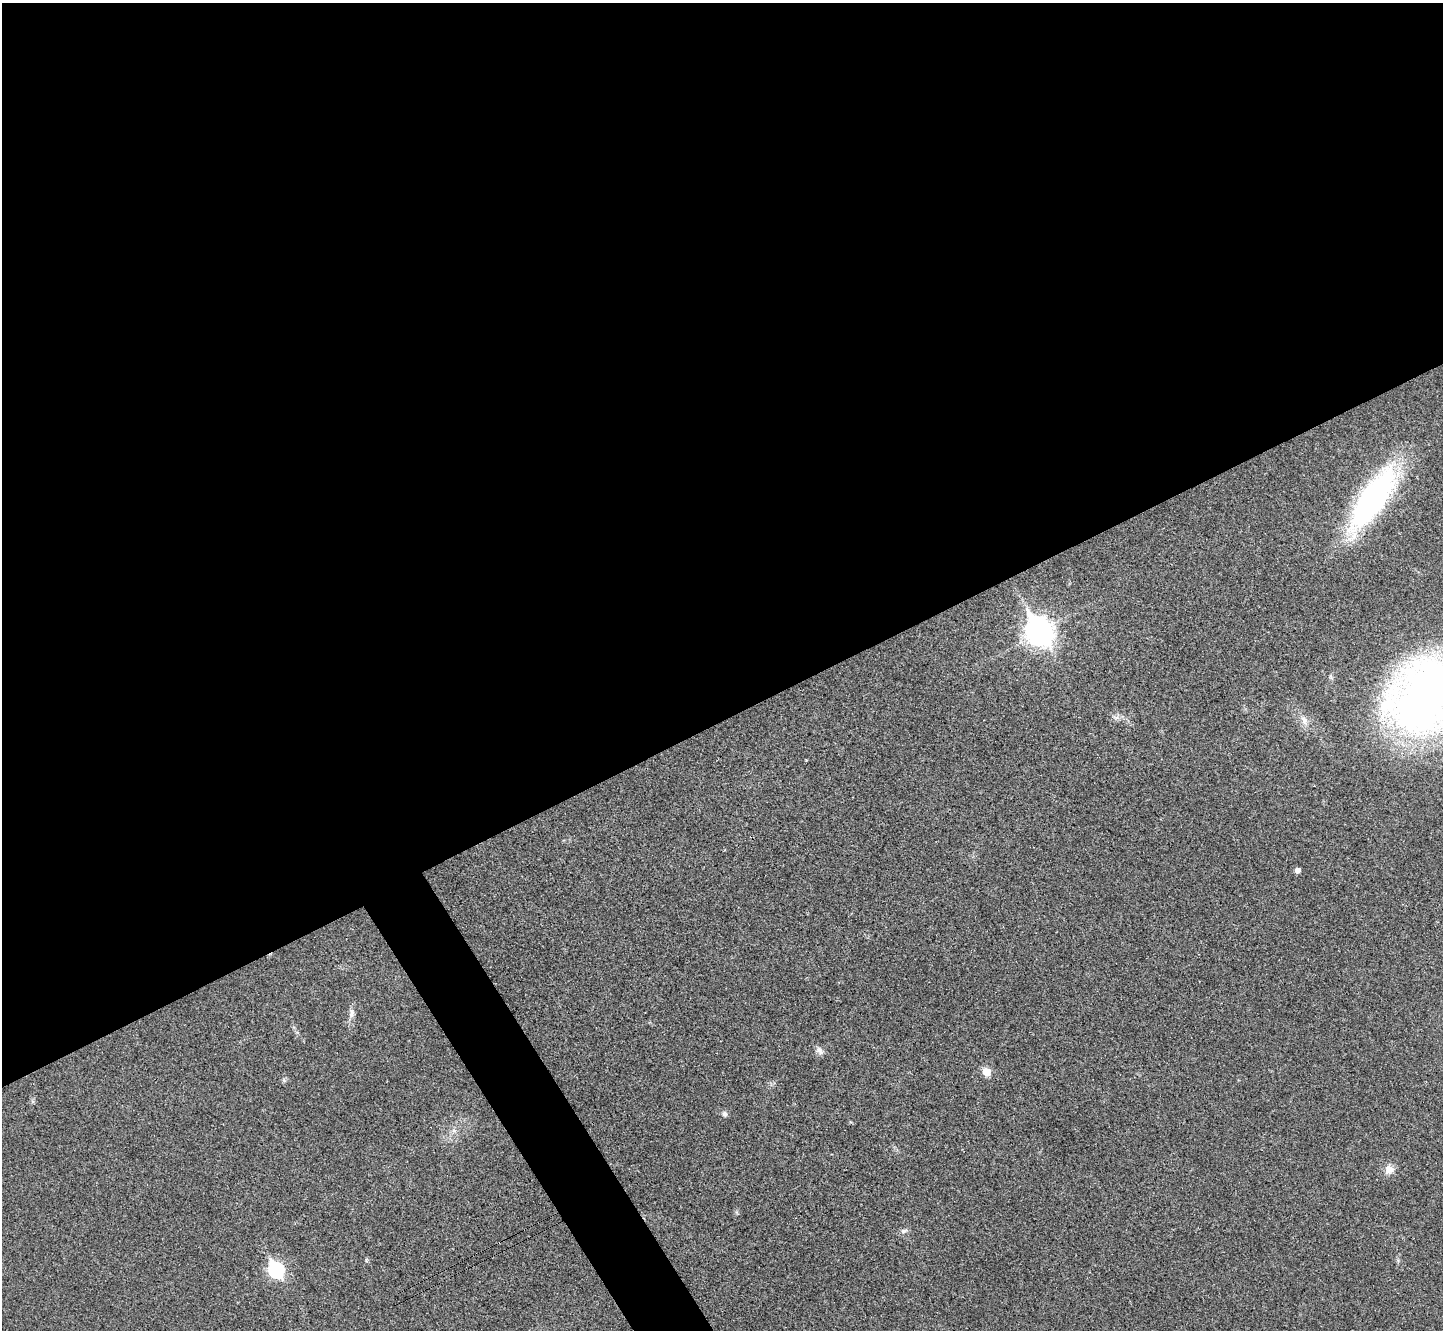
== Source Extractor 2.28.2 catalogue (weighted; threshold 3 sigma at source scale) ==
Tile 2 of 4 x 4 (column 2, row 1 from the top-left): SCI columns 1451-2891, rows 4149-5476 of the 5785 x 5777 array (HDU 1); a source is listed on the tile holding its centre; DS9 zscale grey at full resolution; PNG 1445 x 1332 px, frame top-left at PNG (2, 3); no overlay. Shown black and unused: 56% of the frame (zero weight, under 3 of 4 exposures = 1% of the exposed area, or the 3 px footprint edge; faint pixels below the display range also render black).
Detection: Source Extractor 2.28.2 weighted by HDU 2 'WHT'; one run over the whole footprint, this tile lists its part. Background 0.025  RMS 0.0049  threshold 0.022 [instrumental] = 3 sigma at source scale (4.5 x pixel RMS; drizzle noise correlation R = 1.50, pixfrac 1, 0.05/0.05 arcsec/px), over >= 5 px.
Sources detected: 16; all 16 listed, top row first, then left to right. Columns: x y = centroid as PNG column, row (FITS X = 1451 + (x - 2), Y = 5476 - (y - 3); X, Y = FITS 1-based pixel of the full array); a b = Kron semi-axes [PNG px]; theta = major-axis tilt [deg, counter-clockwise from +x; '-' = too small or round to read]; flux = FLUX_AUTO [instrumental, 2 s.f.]
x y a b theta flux
1373 498 71 23 56 120
1039 631 12 9 -59 500
1424 697 70 60 45 350
1116 717 10 5 -21 1.7
1304 720 14 8 -61 3.6
1298 870 5 5 - 2.3
351 1013 15 7 89 2.7
820 1051 12 8 -47 2.3
986 1072 6 6 - 9.6
284 1080 6 5 - 0.89
724 1114 8 7 - 1.5
454 1131 7 4 -1 1.2
1389 1170 13 12 - 4.2
904 1231 10 5 12 1.5
366 1260 6 5 - 0.66
276 1270 9 7 -55 100
Isophote crosses this tile's border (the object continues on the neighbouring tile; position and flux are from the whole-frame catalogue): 1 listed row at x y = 1424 697